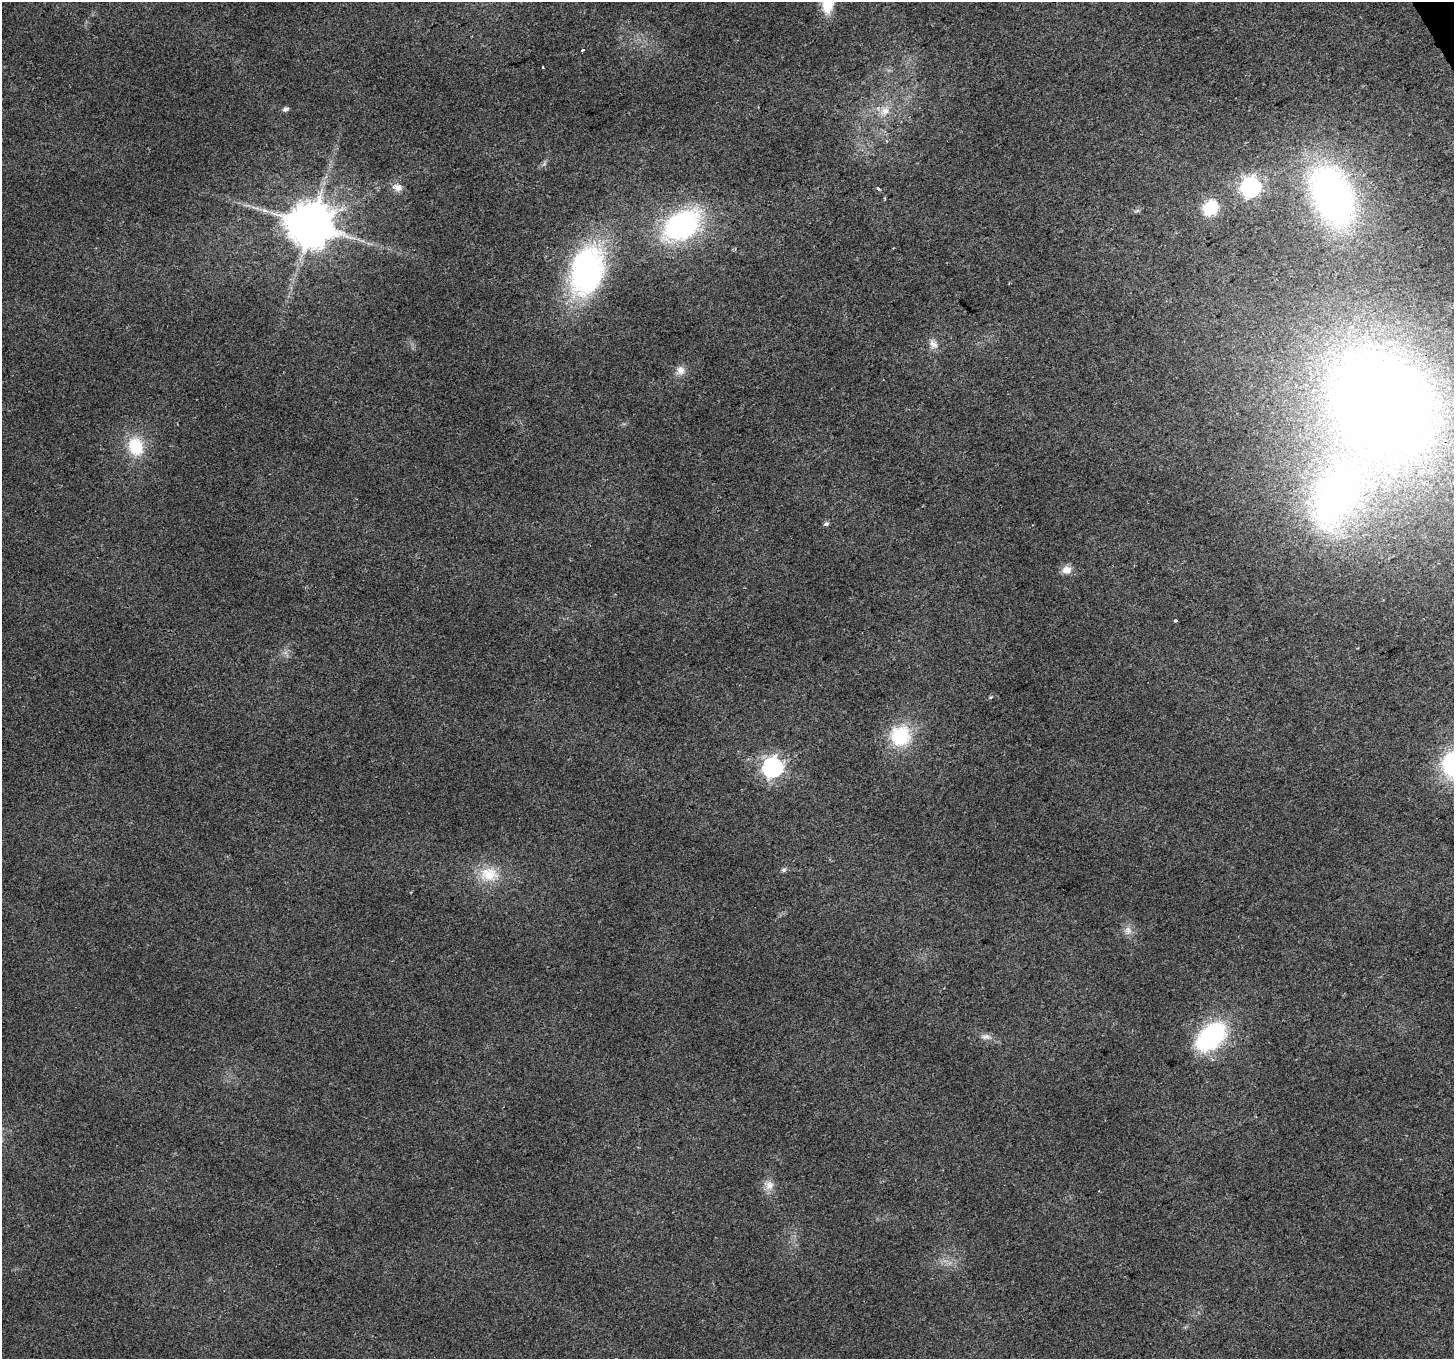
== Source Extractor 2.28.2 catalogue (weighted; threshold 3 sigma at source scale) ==
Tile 10 of 4 x 4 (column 2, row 3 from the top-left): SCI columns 1455-2906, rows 1524-2880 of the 5811 x 5702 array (HDU 1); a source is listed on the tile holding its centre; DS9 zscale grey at full resolution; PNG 1456 x 1361 px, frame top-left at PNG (2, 2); no overlay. Shown black and unused: <1% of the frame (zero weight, under 2 of 3 exposures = <1% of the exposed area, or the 3 px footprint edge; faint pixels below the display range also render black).
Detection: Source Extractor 2.28.2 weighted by HDU 2 'WHT'; one run over the whole footprint, this tile lists its part. Background 0.0455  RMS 0.0072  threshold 0.0324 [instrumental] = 3 sigma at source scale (4.5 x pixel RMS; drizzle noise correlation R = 1.50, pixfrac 1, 0.0396/0.0396 arcsec/px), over >= 5 px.
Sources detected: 32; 1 inside a brighter listed object's ellipse — not listed separately; the other 31 listed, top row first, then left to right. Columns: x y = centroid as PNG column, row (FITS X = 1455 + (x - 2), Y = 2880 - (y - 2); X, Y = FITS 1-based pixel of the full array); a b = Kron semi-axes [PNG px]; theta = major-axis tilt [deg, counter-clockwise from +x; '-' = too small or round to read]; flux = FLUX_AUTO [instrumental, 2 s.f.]
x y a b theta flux
583 50 4 3 - 3
543 67 3 2 - 0.59
285 109 5 5 - 2.9
885 111 13 11 32 8.2
398 187 11 10 - 5
1250 187 8 7 - 330
878 188 4 3 - 6.9
1332 196 50 31 -65 320
1210 208 13 11 58 33
265 211 7 4 -2 1.9
1137 211 7 4 20 1.3
311 225 13 12 - 3300
682 225 37 24 32 130
587 271 43 27 75 200
933 344 14 10 -55 4.9
680 370 12 11 - 5.2
1382 403 105 81 -47 900
136 446 24 19 -71 27
1335 498 76 43 66 260
826 524 6 5 - 1.8
1067 570 12 9 10 6
1175 621 4 3 - 1.7
990 697 6 3 1 0.76
900 736 26 24 57 39
772 768 8 7 - 320
784 870 7 5 3 1.6
489 874 28 20 -6 23
1128 930 13 9 -78 4.9
986 1037 14 7 0 3.6
1211 1037 27 17 42 110
769 1185 12 12 - 5.9
Overlapping masked pixels (flux is a lower limit): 1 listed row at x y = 1382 403